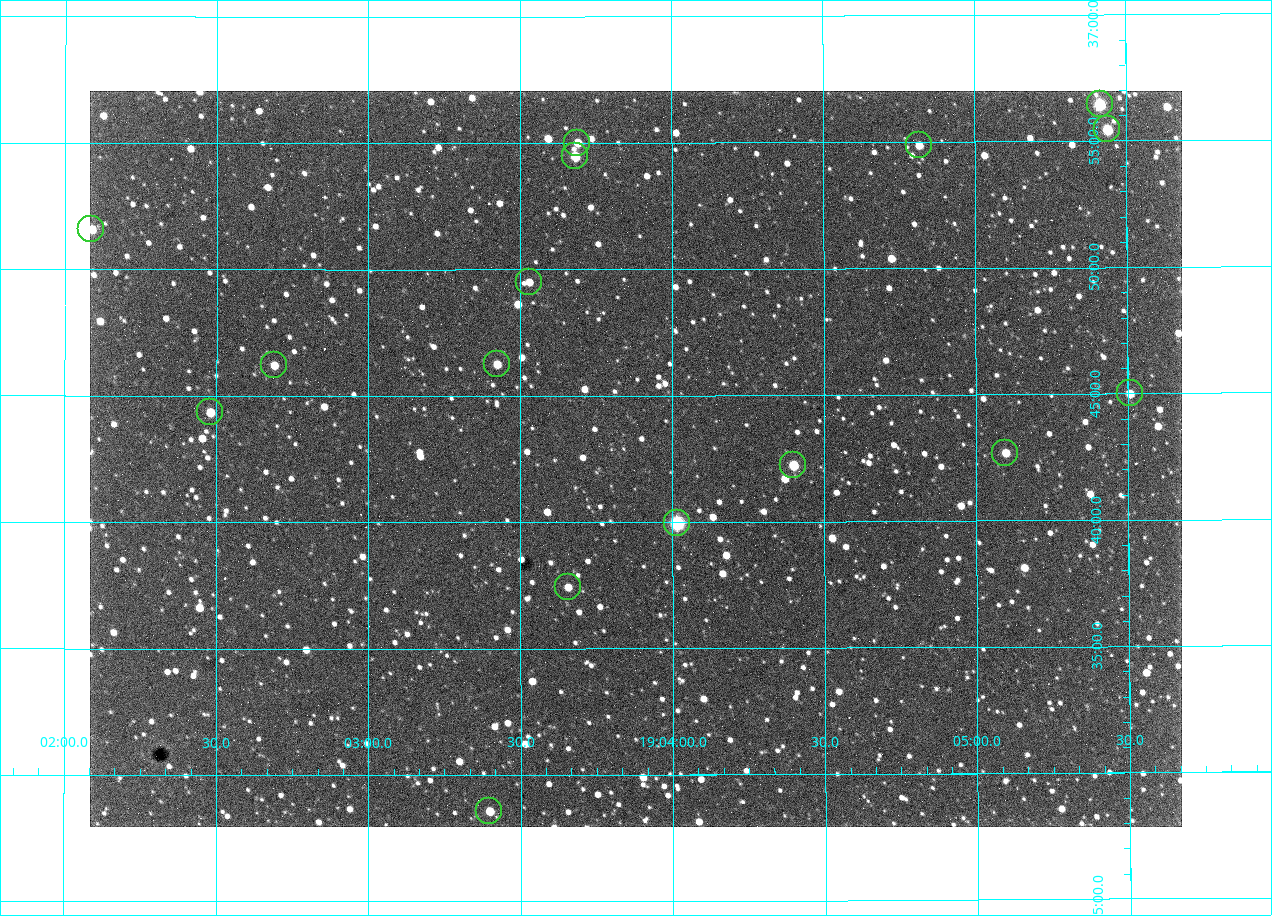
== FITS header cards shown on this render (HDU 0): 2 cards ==
NAXIS1  =                 1092 /fastest changing axis
NAXIS2  =                  736 /next to fastest changing axis

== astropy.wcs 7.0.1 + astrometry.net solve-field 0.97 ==
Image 1092 x 736 px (HDU 0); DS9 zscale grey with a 90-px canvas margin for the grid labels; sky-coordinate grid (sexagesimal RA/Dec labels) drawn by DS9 from the SOLVED WCS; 16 Tycho-2 reference stars matched to detected sources circled (green)
Header WCS: none
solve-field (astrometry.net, Tycho-2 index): SOLVED blind (the file carries no WCS)
Solved WCS: RA---TAN-SIP/DEC--TAN-SIP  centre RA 19:03:53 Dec +36:43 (285.97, +36.71 deg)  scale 2.37 arcsec/px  FOV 43.2' x 29.1'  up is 0 deg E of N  parity flipped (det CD > 0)
(file carries no celestial WCS; the grid is the blind solution)
Tycho-2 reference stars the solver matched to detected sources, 16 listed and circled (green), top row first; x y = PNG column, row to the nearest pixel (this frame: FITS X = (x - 90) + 1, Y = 736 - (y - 91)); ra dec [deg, ICRS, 3 dp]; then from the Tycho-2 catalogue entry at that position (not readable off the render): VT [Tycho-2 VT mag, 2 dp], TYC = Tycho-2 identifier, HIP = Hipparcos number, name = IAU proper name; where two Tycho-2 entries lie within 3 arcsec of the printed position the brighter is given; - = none
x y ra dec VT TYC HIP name
1100 104 286.353 +36.941 8.32 2652-644-1 93748 -
1107 129 286.360 +36.924 9.83 2652-14-1 - -
577 143 285.922 +36.917 10.48 2652-1249-1 - -
919 145 286.204 +36.915 10.94 2652-350-1 - -
575 156 285.920 +36.908 9.57 2652-218-1 - -
91 229 285.522 +36.860 10.88 2651-1921-1 - -
529 282 285.882 +36.825 10.95 2652-329-1 - -
497 364 285.856 +36.771 11.11 2652-1253-1 - -
274 365 285.672 +36.770 11.14 2651-2527-1 - -
1130 393 286.377 +36.750 10.72 2652-110-1 - -
210 412 285.620 +36.739 11.03 2651-1906-1 - -
1005 453 286.274 +36.711 10.88 2652-1070-1 - -
793 465 286.100 +36.704 10.14 2652-1649-1 - -
677 523 286.004 +36.666 8.52 2652-1368-1 - -
568 587 285.914 +36.624 11.11 2652-845-1 - -
489 811 285.849 +36.476 10.21 2652-1424-1 - -